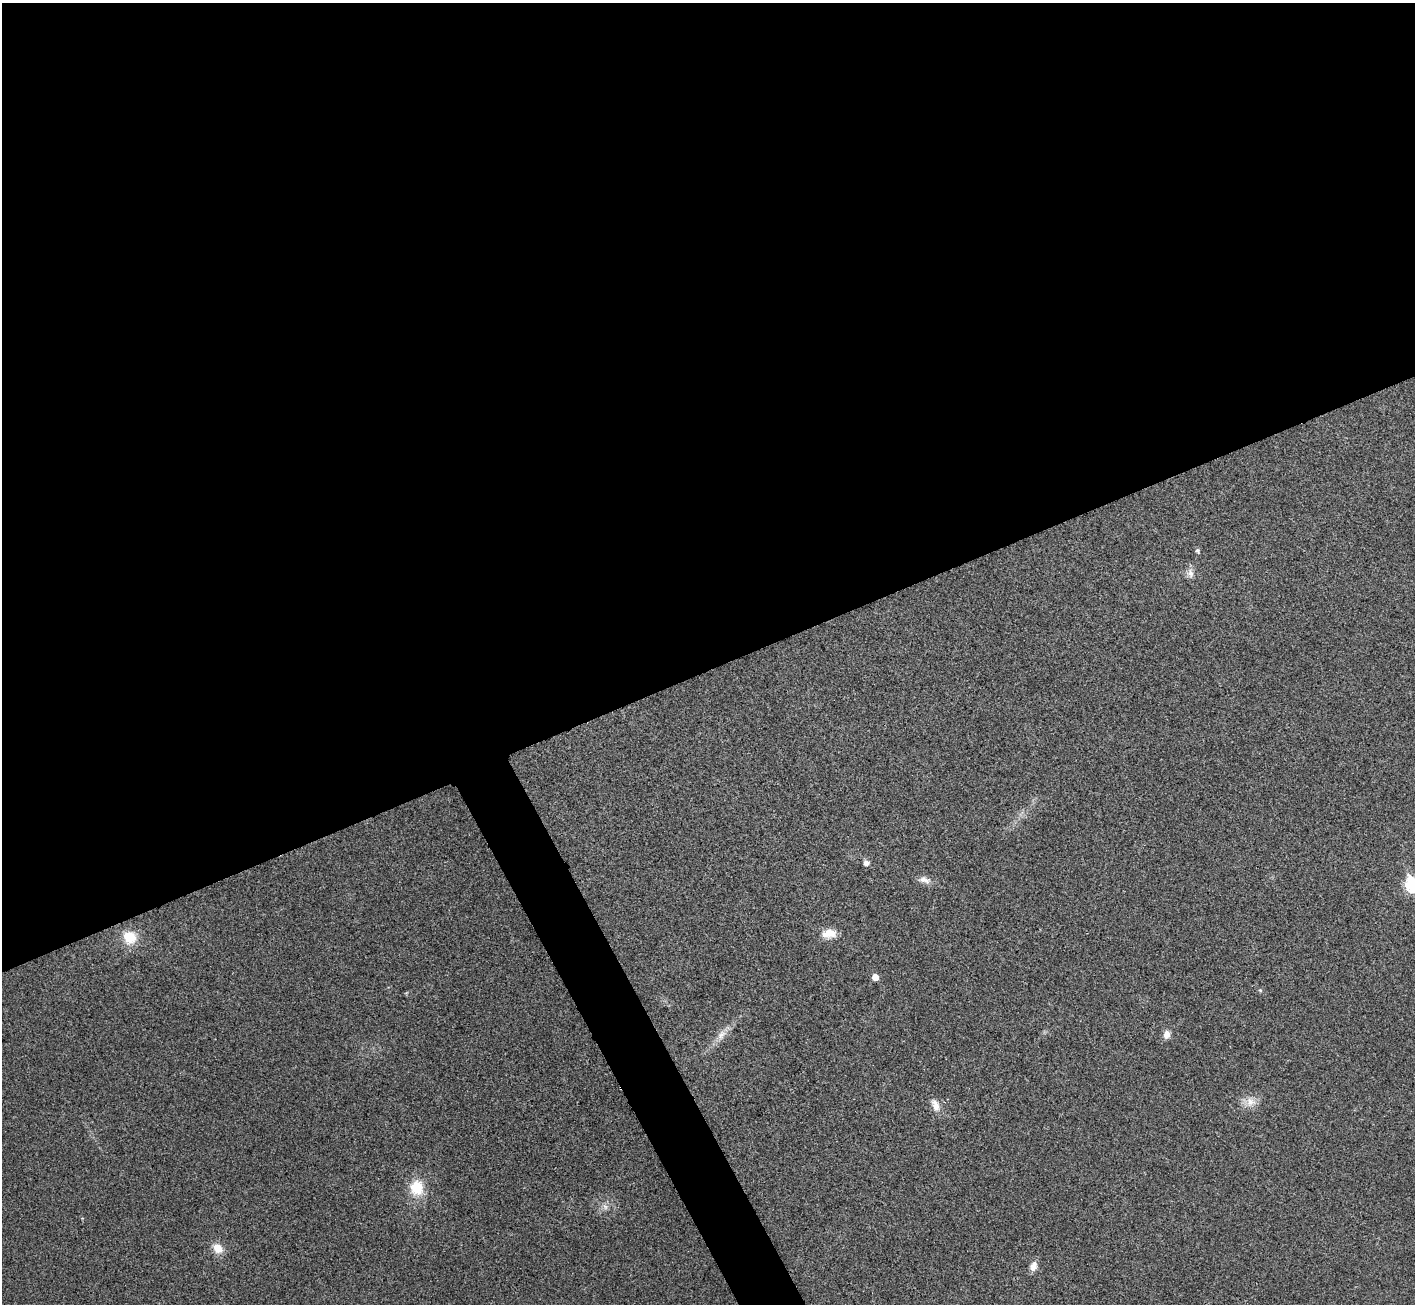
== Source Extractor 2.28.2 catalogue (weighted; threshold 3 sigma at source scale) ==
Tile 2 of 4 x 4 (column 2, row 1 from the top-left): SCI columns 1420-2832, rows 4064-5365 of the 5667 x 5657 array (HDU 1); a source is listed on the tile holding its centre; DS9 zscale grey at full resolution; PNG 1417 x 1306 px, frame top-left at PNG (2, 3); no overlay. Shown black and unused: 53% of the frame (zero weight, under 3 of 4 exposures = <1% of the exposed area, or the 3 px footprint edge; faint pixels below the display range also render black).
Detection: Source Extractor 2.28.2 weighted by HDU 2 'WHT'; one run over the whole footprint, this tile lists its part. Background 0.0505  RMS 0.0067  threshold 0.0303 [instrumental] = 3 sigma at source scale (4.5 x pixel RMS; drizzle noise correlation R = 1.50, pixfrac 1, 0.05/0.05 arcsec/px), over >= 5 px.
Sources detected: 17; all 17 listed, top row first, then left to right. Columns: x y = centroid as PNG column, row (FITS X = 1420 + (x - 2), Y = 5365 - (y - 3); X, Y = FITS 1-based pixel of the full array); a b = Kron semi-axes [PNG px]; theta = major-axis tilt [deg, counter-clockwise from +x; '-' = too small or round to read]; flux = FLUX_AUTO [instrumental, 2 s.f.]
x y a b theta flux
1197 551 6 5 - 1.5
1190 573 15 8 -84 4
866 863 6 6 - 3.4
924 880 18 9 -13 4.5
1413 884 8 7 - 100
829 933 18 11 7 8.3
130 937 15 14 - 16
875 977 5 5 - 6.7
1260 990 5 4 - 0.78
1167 1034 9 7 80 4.5
721 1035 17 9 54 5.9
1250 1102 15 13 5 7.3
935 1105 17 9 -68 5.8
417 1188 17 15 -85 19
605 1207 9 6 -54 2.4
218 1248 13 10 -48 8.2
1033 1266 13 9 69 4.5
Isophote crosses this tile's border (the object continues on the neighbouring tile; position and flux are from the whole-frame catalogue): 1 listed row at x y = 1413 884